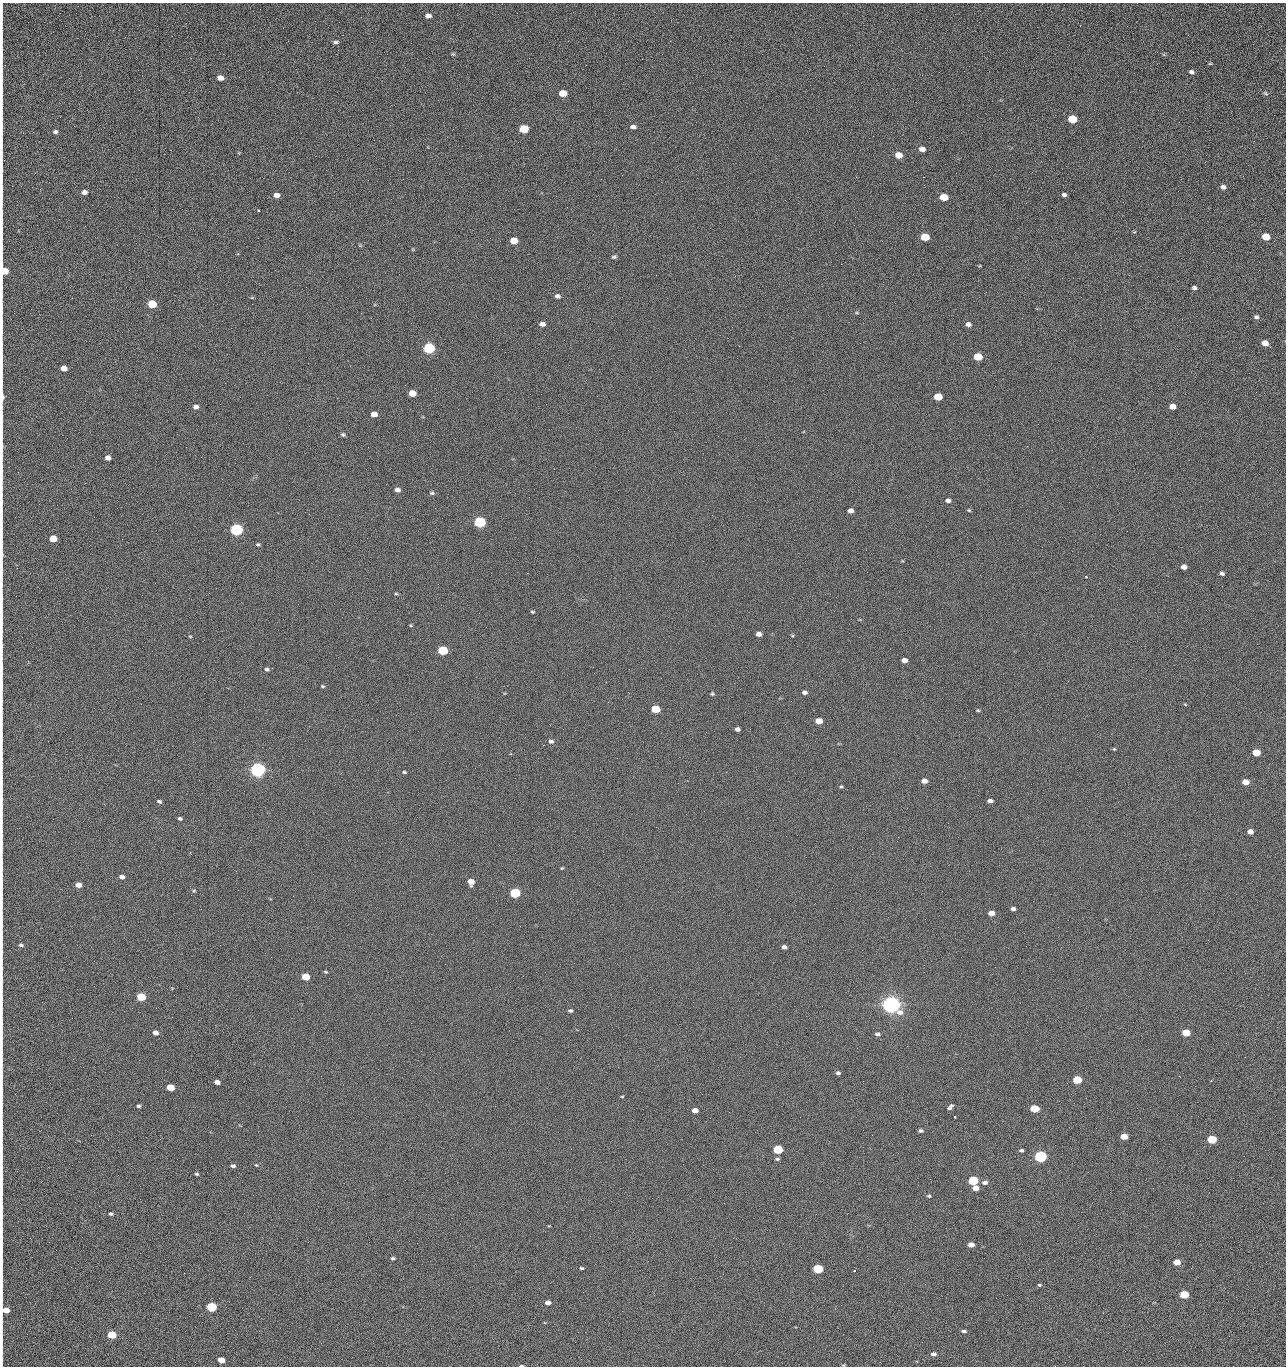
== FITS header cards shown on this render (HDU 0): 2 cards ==
NAXIS1  =                 1284 /fastest changing axis
NAXIS2  =                 1364 /next to fastest changing axis

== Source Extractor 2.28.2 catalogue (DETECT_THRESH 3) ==
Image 1284 x 1364 px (HDU 0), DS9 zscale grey, 1 PNG px = 1 image px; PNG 1288 x 1368 px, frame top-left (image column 1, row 1364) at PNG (2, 3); no overlay
Background 125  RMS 15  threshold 43.5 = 3 sigma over >= 5 px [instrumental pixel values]
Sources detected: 210; all 210 listed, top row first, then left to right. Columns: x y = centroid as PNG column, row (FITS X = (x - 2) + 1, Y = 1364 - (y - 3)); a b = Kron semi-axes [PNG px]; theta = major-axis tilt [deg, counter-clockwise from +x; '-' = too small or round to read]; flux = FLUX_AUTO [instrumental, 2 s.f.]
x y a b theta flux
2 11 15 2 90 2.1e+03
428 16 6 4 -9 4.7e+03
2 33 12 2 90 2.1e+03
1188 35 3 2 - 1.3e+03
670 41 2 2 - 2.5e+03
336 42 7 4 7 1.9e+03
453 54 6 4 -20 1.2e+03
1210 64 5 3 - 8.6e+02
2 70 24 2 90 4.7e+03
1192 72 6 4 -27 2.6e+03
220 78 5 4 - 8.6e+03
563 93 6 5 - 2.3e+04
1266 93 7 5 -41 1.6e+03
2 111 15 2 90 2.4e+03
1072 119 6 5 - 4.4e+04
1179 122 2 2 - 1.2e+03
633 127 6 4 -6 3.6e+03
524 129 6 5 - 5.3e+04
55 132 5 4 - 2.6e+03
23 133 2 2 - 5.5e+02
922 149 6 4 -12 6.1e+03
899 155 6 5 - 1.6e+04
1005 160 2 2 - 1.4e+03
1041 161 2 2 - 2.0e+03
856 177 2 2 - 2.5e+03
923 177 2 2 - 3.0e+04
1223 187 5 4 - 3.5e+03
2 189 16 2 90 2.8e+03
84 192 5 4 - 4.8e+03
276 195 6 4 1 6.1e+03
1064 195 4 4 - 2.6e+03
944 197 6 5 - 2.9e+04
1123 202 2 2 - 9.3e+02
258 210 3 3 - 1.3e+03
2 221 13 2 90 1.9e+03
925 237 6 5 - 4.1e+04
1266 237 6 5 - 2.5e+04
514 241 6 5 - 2.0e+04
2 247 14 2 90 2.4e+03
614 257 6 4 16 1.9e+03
841 264 2 2 - 2.6e+04
4 271 7 5 90 2.3e+04
656 275 2 2 - 4.9e+02
306 287 3 2 - 7.4e+02
1194 288 4 4 - 2.5e+03
557 296 6 5 - 3.3e+03
152 304 5 5 - 5.1e+04
857 313 5 3 - 8.9e+02
1256 317 5 5 - 2.2e+03
849 322 2 2 - 1.1e+03
710 323 2 2 - 3.5e+03
542 324 5 4 - 5.1e+03
968 324 6 5 - 4.0e+03
2 326 12 2 90 1.8e+03
1265 343 5 5 - 1.0e+04
739 346 2 2 - 5.6e+02
429 348 6 5 - 1.6e+05
978 357 6 5 - 3.9e+04
2 366 13 2 90 2.5e+03
350 366 2 2 - 3.6e+03
64 368 5 4 - 1.1e+04
1256 392 2 2 - 1.5e+03
412 393 5 5 - 1.9e+04
3 397 9 3 -88 4.6e+03
938 397 6 5 - 3.3e+04
1172 406 5 4 - 9.4e+03
196 407 5 5 - 4.7e+03
374 414 5 4 - 9.3e+03
2 418 21 2 90 3.2e+03
343 435 5 4 - 1.7e+03
1009 435 2 2 - 1.3e+03
2 446 12 3 -87 2.2e+03
1027 446 2 2 - 6.3e+02
186 447 2 2 - 2.9e+03
108 458 5 4 - 5.9e+03
2 473 16 2 90 2.8e+03
85 483 2 2 - 9.6e+02
397 490 5 4 - 5.1e+03
432 493 6 4 -1 1.7e+03
948 501 5 4 - 3.3e+03
779 509 2 2 - 4.5e+02
969 510 5 4 - 1.1e+03
851 511 5 4 - 4.9e+03
480 522 6 5 - 1.9e+05
236 529 6 5 - 3.2e+05
53 539 5 5 - 1.9e+04
258 544 5 4 - 1.4e+03
2 555 11 3 -88 2.6e+03
1184 567 5 4 - 5.5e+03
17 568 2 2 - 4.3e+02
1222 574 5 3 - 2.2e+03
1086 577 4 3 - 8.6e+02
396 594 6 3 -8 1.1e+03
2 598 9 2 90 1.5e+03
532 612 4 3 - 1.2e+03
759 634 5 4 - 5.2e+03
190 636 4 3 - 9.1e+02
443 650 6 5 - 9.0e+04
904 660 5 4 - 6.9e+03
2 667 10 2 90 1.6e+03
267 669 6 5 - 2.3e+03
322 686 5 3 - 1.2e+03
804 692 5 4 - 3.7e+03
712 694 4 4 - 1.3e+03
1185 704 5 3 - 8.9e+02
655 709 6 5 - 4.9e+04
978 710 5 4 - 1.2e+03
819 721 5 4 - 1.5e+04
737 729 5 4 - 3.5e+03
551 741 6 5 - 2.8e+03
543 745 2 2 - 3.6e+03
1114 749 4 4 - 1.0e+03
1256 753 5 5 - 2.7e+04
706 761 2 2 - 2.2e+03
258 770 6 5 - 7.1e+05
404 772 4 3 - 1.3e+03
726 772 2 2 - 2.7e+03
924 781 5 4 - 5.7e+03
1245 782 5 4 - 1.3e+04
841 786 5 4 - 1.2e+03
159 801 5 4 - 2.1e+03
990 801 5 4 - 4.0e+03
180 818 5 4 - 2.1e+03
1250 831 5 4 - 6.0e+03
562 868 5 3 - 9.1e+02
122 877 5 4 - 5.3e+03
471 882 5 5 - 1.3e+04
79 885 5 4 - 9.6e+03
194 891 5 4 - 1.1e+03
515 893 6 5 - 1.2e+05
1013 909 5 4 - 2.7e+03
991 913 5 4 - 9.5e+03
21 945 5 3 - 1.8e+03
784 947 5 4 - 3.5e+03
325 972 5 3 - 1.2e+03
305 976 5 4 - 3.3e+04
523 976 2 2 - 2.2e+03
2 979 9 2 90 1.4e+03
141 997 5 4 - 5.2e+04
891 1004 7 6 - 1.1e+06
570 1011 4 3 - 2.0e+03
411 1023 2 2 - 5.5e+03
2 1025 9 2 90 1.4e+03
155 1033 5 4 - 6.2e+03
1186 1033 5 4 - 2.9e+04
877 1034 5 4 - 2.3e+03
857 1048 2 2 - 1.4e+03
1245 1057 2 2 - 1.9e+03
838 1073 5 4 - 2.2e+03
1179 1076 3 2 - 2.8e+03
1077 1080 6 5 - 4.8e+04
1211 1080 3 2 - 8.3e+02
217 1082 5 4 - 5.7e+03
170 1087 5 4 - 3.1e+04
2 1092 14 2 90 2.4e+03
622 1096 4 3 - 8.6e+02
138 1106 4 4 - 1.8e+03
950 1107 7 3 45 2.4e+03
1034 1108 6 4 -2 4.4e+04
695 1110 5 4 - 8.8e+03
729 1112 3 2 - 9.7e+02
955 1117 3 2 - 1.1e+03
921 1131 5 4 - 2.0e+03
91 1135 2 2 - 2.5e+03
1124 1136 5 4 - 1.7e+04
1212 1139 6 4 2 5.8e+04
778 1149 6 5 - 7.8e+04
1021 1150 4 3 - 2.0e+03
2 1156 18 2 90 2.6e+03
1040 1156 6 5 - 2.8e+05
777 1159 6 4 8 1.6e+03
1030 1160 3 2 - 1.1e+03
256 1165 5 4 - 9.9e+02
233 1166 4 3 - 2.4e+03
197 1174 4 3 - 1.4e+03
973 1180 6 5 - 8.4e+04
985 1182 6 4 6 3.6e+03
975 1188 5 4 - 9.6e+03
2 1192 17 2 90 3.1e+03
929 1196 5 4 - 1.4e+03
111 1214 5 4 - 2.1e+03
2 1216 10 2 90 1.8e+03
308 1242 2 2 - 1.9e+03
417 1243 2 2 - 5.4e+03
2 1244 12 2 90 2.0e+03
971 1245 5 4 - 8.7e+03
393 1258 5 3 - 1.6e+03
1176 1262 5 4 - 1.4e+04
582 1268 5 3 - 1.4e+03
818 1269 6 4 -3 8.0e+04
854 1271 2 2 - 8.3e+02
2 1279 24 2 90 4.7e+03
1039 1285 3 3 - 3.3e+03
583 1292 2 2 - 5.1e+02
1184 1294 6 4 4 4.6e+04
996 1298 2 2 - 2.7e+03
548 1302 5 4 - 7.4e+03
211 1307 5 4 - 9.9e+04
6 1310 6 4 -11 1.7e+04
622 1311 3 2 - 8.2e+02
964 1331 6 3 -5 2.2e+03
578 1332 2 2 - 3.6e+03
112 1335 5 4 - 5.3e+04
321 1343 3 2 - 1.3e+03
2 1352 10 2 90 2.0e+03
933 1354 6 4 0 3.5e+03
221 1360 5 4 - 1.8e+04
843 1365 4 4 - 9.7e+02
521 1366 5 2 - 1.3e+03
1055 1366 2 2 - 2.3e+03
At the frame edge (FLAGS 8, measured only in part): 30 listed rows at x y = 2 11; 2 33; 2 70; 2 111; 2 189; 2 221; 2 247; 4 271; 2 326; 2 366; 3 397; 2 418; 2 446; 2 473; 2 555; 2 598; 2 667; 2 979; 2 1025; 2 1092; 2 1156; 2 1192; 2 1216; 2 1244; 2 1279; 6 1310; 2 1352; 843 1365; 521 1366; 1055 1366

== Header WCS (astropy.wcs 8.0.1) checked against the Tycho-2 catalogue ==
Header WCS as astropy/WCSLIB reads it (CRVAL/CRPIX/CD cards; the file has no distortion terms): RA---TAN/DEC--TAN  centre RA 15:41:40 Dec +52:00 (235.42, +51.99 deg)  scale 1.26 arcsec/px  FOV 26.9' x 28.5'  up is +92 deg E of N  parity flipped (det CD > 0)
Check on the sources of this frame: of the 60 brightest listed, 9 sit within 2.0 arcsec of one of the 11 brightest Tycho-2 stars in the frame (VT <= 12.29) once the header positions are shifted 0.23 arcsec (0.17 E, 0.15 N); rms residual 0.87 arcsec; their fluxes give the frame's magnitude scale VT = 24.38 - 2.5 log10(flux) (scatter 0.22 mag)
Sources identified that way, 9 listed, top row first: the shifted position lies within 2.0 arcsec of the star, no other Tycho-2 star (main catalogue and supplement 1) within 4.0 arcsec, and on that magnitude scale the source's flux lands within +1.5 / -3 mag of the star's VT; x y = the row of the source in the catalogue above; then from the Tycho-2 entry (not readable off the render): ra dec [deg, ICRS J2000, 3 dp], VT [Tycho-2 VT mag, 2 dp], TYC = Tycho-2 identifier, HIP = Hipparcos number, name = IAU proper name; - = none
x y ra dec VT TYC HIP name
429 348 235.614 +52.064 11.61 3489-1132-1 - -
480 522 235.514 +52.049 11.19 3489-1407-1 - -
258 770 235.378 +52.130 9.31 3489-1322-1 76850 -
515 893 235.303 +52.042 11.52 3489-958-1 - -
891 1004 235.232 +51.912 9.59 3489-824-1 - -
1040 1156 235.143 +51.862 10.97 3489-1016-1 - -
973 1180 235.131 +51.886 12.29 3489-908-1 - -
818 1269 235.084 +51.941 11.45 3489-1346-1 - -
211 1307 235.075 +52.152 11.74 3489-912-1 - -